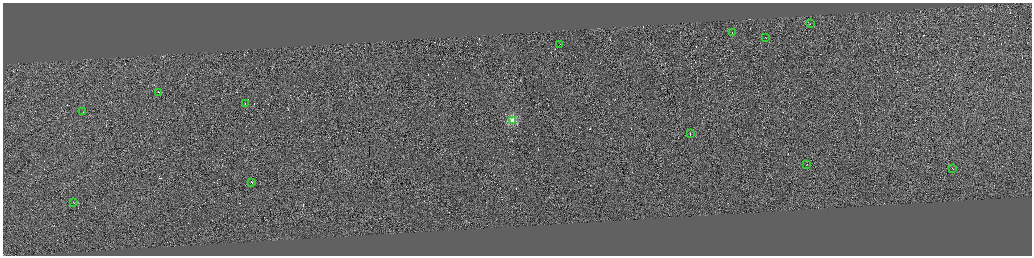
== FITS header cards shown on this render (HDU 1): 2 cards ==
NAXIS1  =                 4117
NAXIS2  =                 1015

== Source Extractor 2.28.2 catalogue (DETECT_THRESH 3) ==
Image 4117 x 1015 px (HDU 1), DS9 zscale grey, zoomed out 1/4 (1 PNG px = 4 x 4 image px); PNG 1034 x 258 px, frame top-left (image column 3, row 1012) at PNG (3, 3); each listed source drawn as its Kron ellipse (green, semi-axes under 4 px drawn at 4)
Background 0.0679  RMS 2.9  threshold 8.84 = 3 sigma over >= 5 px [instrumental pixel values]
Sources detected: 378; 365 cannot appear on this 1/4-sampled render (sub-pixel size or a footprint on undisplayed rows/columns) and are neither listed nor drawn; the other 13 listed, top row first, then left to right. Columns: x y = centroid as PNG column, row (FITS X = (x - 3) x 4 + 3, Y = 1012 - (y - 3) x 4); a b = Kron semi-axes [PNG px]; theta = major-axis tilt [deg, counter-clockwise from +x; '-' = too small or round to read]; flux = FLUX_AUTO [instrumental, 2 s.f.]
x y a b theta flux
810 24 2 1 - 4900
732 33 2 1 - 29000
766 38 2 1 - 5300
560 44 2 1 - 5400
159 92 3 1 - 9700
245 104 2 1 - 7700
82 112 3 1 - 9000
513 120 2 2 - 99000
690 134 2 1 - 9800
806 165 2 1 - 6000
952 168 2 1 - 5500
252 182 3 1 - 9900
73 203 2 1 - 7700
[365 sub-pixel or undisplayed-footprint detections neither listed nor drawn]